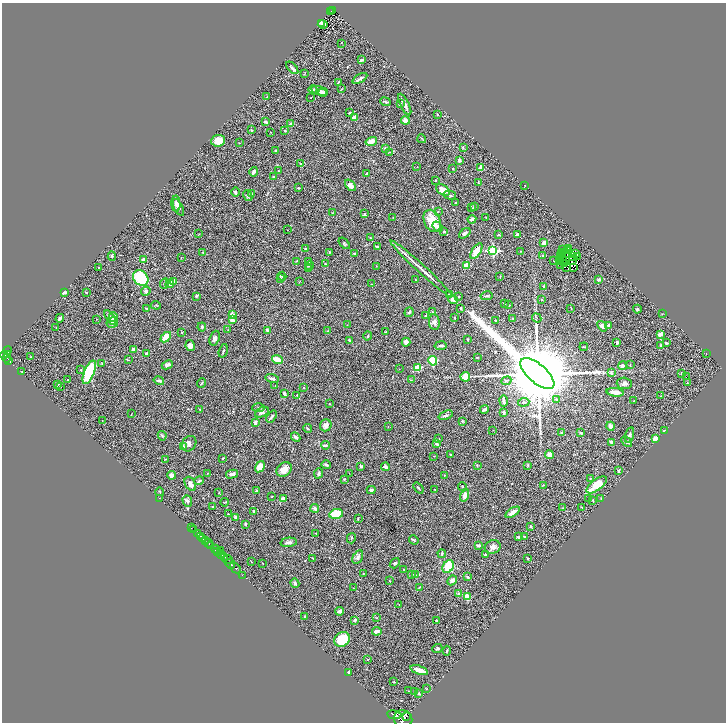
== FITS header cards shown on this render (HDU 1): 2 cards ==
NAXIS1  =                 1448
NAXIS2  =                 1440

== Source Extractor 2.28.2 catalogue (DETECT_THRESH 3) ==
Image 1448 x 1440 px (HDU 1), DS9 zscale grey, zoomed out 1/2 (1 PNG px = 2 x 2 image px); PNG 728 x 724 px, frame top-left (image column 1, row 1439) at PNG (2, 3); each listed source drawn as its Kron ellipse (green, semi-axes under 4 px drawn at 4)
Background 0.727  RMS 0.057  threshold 0.17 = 3 sigma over >= 5 px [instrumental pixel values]
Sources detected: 426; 44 cannot appear on this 1/2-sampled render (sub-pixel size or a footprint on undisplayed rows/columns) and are neither listed nor drawn; the other 382 listed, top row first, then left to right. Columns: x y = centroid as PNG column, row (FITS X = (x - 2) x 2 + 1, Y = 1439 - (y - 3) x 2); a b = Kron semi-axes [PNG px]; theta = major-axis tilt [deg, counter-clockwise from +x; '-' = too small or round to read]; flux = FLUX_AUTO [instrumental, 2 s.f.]
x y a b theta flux
333 10 3 2 - 21
331 11 2 1 - 12
321 23 3 2 - 13
323 24 5 3 - 36
341 43 2 1 - 11
361 60 3 2 - 28
292 68 7 3 -46 23
304 74 4 2 - 8.4
360 78 8 2 32 27
338 82 4 2 - 11
341 89 2 2 - 5.8
313 90 4 3 - 16
319 91 8 4 -18 41
323 92 5 4 - 19
267 97 2 2 - 16
311 98 2 1 - 7.7
385 102 5 3 - 16
400 104 4 3 - 13
405 105 12 3 -63 51
350 112 3 2 - 11
437 114 2 2 - 8.3
355 118 4 3 - 81
405 120 4 4 - 57
265 122 3 2 - 32
291 124 3 2 - 120
251 130 4 2 - 5.8
285 131 2 2 - 17
271 132 2 1 - 3.9
422 139 4 2 - 5.8
218 141 7 6 - 120
371 141 6 4 18 77
239 143 2 2 - 4.5
463 147 3 3 - 10
385 148 4 3 - 16
275 151 2 2 - 18
389 152 2 2 - 4.6
459 160 3 3 - 31
301 164 4 2 - 11
417 167 2 2 - 3.6
481 168 3 2 - 88
453 169 2 2 - 8.5
278 171 2 2 - 8.7
254 172 5 2 - 57
366 174 3 2 - 28
273 177 2 2 - 13
435 180 2 2 - 5.8
478 182 2 2 - 6.9
351 185 6 4 -50 44
525 185 2 1 - 3.2
299 188 3 2 - 7.3
443 190 7 4 -32 94
236 192 5 3 - 13
251 194 3 2 - 11
450 195 6 4 -16 24
248 196 5 3 - 14
455 203 3 3 - 8.1
176 204 8 4 -87 27
474 206 3 3 - 10
178 207 9 4 -64 31
471 207 3 2 - 5.8
438 212 2 2 - 4.5
332 213 2 2 - 6.3
364 214 4 2 - 13
393 217 2 1 - 3.5
486 217 2 2 - 4
472 219 4 2 - 23
432 221 12 8 -66 200
438 227 6 4 -51 30
288 230 2 1 - 2.3
444 231 3 3 - 12
465 233 6 3 39 37
199 234 2 2 - 4.9
498 235 3 2 - 11
517 235 4 3 - 45
370 238 2 2 - 5.1
344 243 7 3 -46 14
544 243 4 3 - 54
377 247 3 2 - 11
568 248 2 1 - 3
305 249 3 2 - 12
563 249 2 2 - 19
567 250 2 1 - 0.6
476 251 9 4 57 140
493 251 3 3 - 1200
520 251 3 2 - 4.9
202 252 3 2 - 3.8
330 252 2 2 - 5.5
354 253 3 2 - 11
561 253 2 1 - 5
568 253 2 2 - 1.5
576 254 4 1 - 7.2
543 255 3 3 - 15
560 255 2 1 - 4.3
562 255 2 1 - 4.4
112 256 4 3 - 17
578 256 2 1 - 4.8
573 257 2 2 - 7
181 258 2 2 - 6.6
143 260 2 2 - 94
297 261 3 3 - 6.4
554 261 2 1 - 5.5
559 261 2 1 - 10
562 261 2 1 - 1.8
572 261 2 1 - 2.5
309 262 3 2 - 5.2
325 264 3 2 - 7.1
565 264 4 1 - 1.2
466 265 4 3 - 94
561 265 3 1 - 1.4
309 266 4 3 - 14
376 266 2 2 - 3.3
98 267 2 1 - 5
567 267 2 1 - 1.9
573 267 2 1 - 1
308 269 4 3 - 15
421 269 42 2 -42 190
282 276 4 3 - 18
500 276 2 2 - 5
141 278 8 7 - 480
280 278 3 2 - 9.2
415 279 3 2 - 4.7
599 280 4 3 - 16
174 281 3 3 - 63
299 282 4 2 - 6.4
165 283 5 3 - 17
170 284 4 3 - 110
372 284 2 1 - 3.2
544 287 3 2 - 15
146 291 5 4 - 28
86 292 2 2 - 9.2
65 293 3 2 - 43
449 295 3 3 - 10
196 296 3 2 - 16
486 296 6 3 11 13
459 297 3 2 - 5.2
453 299 5 4 - 41
542 300 3 2 - 6.5
504 304 4 2 - 6.6
156 305 5 2 - 7.7
509 305 3 2 - 4
146 308 3 2 - 8.9
461 308 3 2 - 11
571 308 3 2 - 4.4
637 309 4 4 - 15
409 312 5 3 - 16
432 312 2 2 - 7.1
232 314 2 2 - 170
662 314 3 2 - 3.8
426 316 3 3 - 13
113 317 5 4 - 35
455 317 3 2 - 7.6
60 318 4 3 - 27
110 318 8 4 -52 60
513 318 3 2 - 11
537 318 5 2 - 8.9
96 319 2 1 - 5.2
232 320 3 3 - 57
495 320 2 2 - 7.8
112 322 6 5 - 89
434 322 8 5 -84 40
347 325 3 2 - 3.9
602 326 6 3 -52 30
608 326 3 3 - 8
56 327 2 1 - 3.3
202 327 4 4 - 14
228 330 2 2 - 5.2
267 330 3 2 - 11
327 331 2 2 - 4.4
182 332 3 2 - 8.3
386 332 3 3 - 9
660 334 3 3 - 65
368 336 5 3 - 13
166 337 6 3 43 230
215 338 7 5 71 37
467 339 3 2 - 8.7
349 340 4 3 - 11
406 342 4 4 - 55
617 342 3 3 - 21
666 343 3 3 - 8.2
190 346 5 4 - 54
441 346 6 3 9 20
661 346 4 3 - 11
584 347 4 2 - 9.5
134 349 3 3 - 50
7 350 4 3 - 60
223 351 7 3 74 14
146 353 4 2 - 26
706 353 2 1 - 3.1
7 354 4 3 - 260
4 355 4 3 - 240
30 357 4 2 - 4.5
7 358 4 2 - 110
477 358 3 2 - 5.8
277 359 5 3 - 160
128 360 3 2 - 7.3
9 361 3 2 - 110
433 361 5 4 - 400
102 363 3 3 - 7.9
167 365 6 3 23 25
630 365 4 2 - 5.9
622 366 4 3 - 24
418 368 4 3 - 220
399 369 2 1 - 2.8
81 370 2 2 - 5.3
22 372 2 1 - 3.4
89 372 12 5 68 650
611 373 4 3 - 16
681 373 3 2 - 8.9
537 374 21 9 -41 180000
465 377 5 4 - 140
686 377 2 1 - 20
272 379 7 3 -15 23
67 380 2 2 - 19
411 380 4 2 - 6.4
159 381 5 3 - 16
506 381 5 3 - 14
202 383 5 2 - 10
624 383 7 6 - 37
687 383 4 2 - 8.4
58 384 3 2 - 5.8
275 386 3 2 - 5.3
60 387 2 2 - 4.8
304 388 2 2 - 14
615 392 8 3 -6 91
284 393 4 2 - 27
297 395 3 2 - 4
661 396 2 1 - 3.9
556 399 3 3 - 14
504 401 5 2 - 30
634 401 2 1 - 4.8
524 402 6 3 5 19
329 404 2 2 - 4.9
258 408 6 3 2 14
200 409 3 2 - 4.7
484 409 4 2 - 38
262 412 7 4 28 39
503 412 3 3 - 24
131 414 3 2 - 3.9
446 415 7 3 20 25
272 417 6 3 54 16
102 421 2 1 - 3.4
462 421 2 2 - 17
255 422 3 3 - 31
326 425 6 5 - 44
388 426 2 2 - 3.6
610 426 4 4 - 40
308 428 5 2 - 11
493 430 2 1 - 2.9
664 431 3 2 - 9.7
562 433 3 2 - 13
581 433 3 3 - 21
629 435 8 4 74 26
162 436 5 3 - 12
296 437 5 3 - 26
439 439 2 2 - 4
655 439 4 3 - 76
627 441 6 3 -42 21
611 442 3 2 - 48
189 444 8 6 55 40
437 444 4 3 - 12
325 445 4 3 - 25
183 446 2 2 - 72
450 454 2 2 - 5.3
549 455 4 4 - 48
434 456 2 1 - 3.3
223 458 3 2 - 8.6
165 459 3 2 - 4.2
326 465 5 3 - 17
528 465 3 3 - 7.4
361 466 3 2 - 11
477 466 3 2 - 4.8
260 467 6 4 58 100
385 467 4 3 - 30
284 469 8 6 38 93
619 471 4 3 - 13
208 473 3 2 - 4.7
319 473 5 3 - 23
349 473 2 1 - 3.3
232 474 6 4 13 41
171 475 4 4 - 41
444 475 3 2 - 3.7
590 478 2 2 - 5.5
344 479 4 3 - 9.1
199 481 5 3 - 17
190 484 7 5 -60 45
543 485 3 2 - 6.3
597 485 12 5 37 230
463 487 4 2 - 9.9
418 488 6 2 -52 14
435 489 2 2 - 4
256 490 3 2 - 11
371 490 4 3 - 19
160 492 4 2 - 7.2
219 493 3 2 - 5.2
465 495 6 3 75 66
272 496 3 2 - 4.2
159 498 2 1 - 3
283 498 3 3 - 67
589 498 3 2 - 9.2
601 499 3 3 - 11
592 500 3 3 - 8.2
187 501 6 4 -70 19
225 502 4 2 - 4.3
212 507 3 3 - 11
582 507 3 2 - 5.1
315 508 4 4 - 24
563 508 3 2 - 4.3
254 511 4 3 - 15
513 512 8 3 31 84
228 514 2 1 - 5
336 514 7 5 12 320
235 517 3 3 - 30
358 518 3 2 - 5.3
245 524 3 3 - 21
531 526 3 2 - 8.7
191 528 2 1 - 50
194 529 3 1 - 11
316 533 2 2 - 5.5
198 534 3 2 - 140
524 536 2 2 - 16
201 537 2 1 - 190
519 537 4 3 - 11
203 538 3 2 - 610
351 538 5 2 - 9.6
414 540 5 2 - 11
205 541 3 2 - 270
289 542 8 4 5 32
209 543 4 2 - 560
211 545 3 2 - 970
478 545 4 2 - 30
493 547 8 6 21 63
215 549 4 3 - 430
221 551 3 2 - 120
217 552 3 1 - 27
442 554 4 2 - 11
221 555 4 2 - 160
485 555 3 3 - 15
225 557 4 2 - 300
358 557 7 4 60 29
313 558 3 2 - 8.9
227 559 5 2 - 270
528 559 3 2 - 14
251 561 2 2 - 4.5
263 563 2 2 - 4.1
395 563 5 3 - 14
230 564 5 2 - 920
448 566 7 5 57 340
235 568 6 3 -42 680
404 570 2 2 - 5.4
363 574 3 1 - 4.5
412 574 3 2 - 4.9
242 575 2 1 - 19
415 575 3 2 - 5.9
468 577 4 3 - 14
452 580 5 4 - 42
389 581 2 2 - 3.7
295 583 4 3 - 19
419 587 3 2 - 6.6
353 588 2 2 - 2.5
458 594 2 2 - 64
467 597 4 3 - 160
399 604 2 1 - 2.5
340 611 4 3 - 30
304 616 3 2 - 7.1
377 618 3 2 - 4.7
355 620 3 3 - 24
437 620 2 2 - 10
377 631 4 3 - 39
342 639 8 7 - 350
437 649 5 3 - 16
447 651 5 3 - 11
367 660 3 2 - 4.1
419 670 9 3 -19 97
348 672 3 3 - 9.6
394 682 3 2 - 5.8
426 688 4 2 - 4.5
409 691 3 2 - 4.3
414 691 3 2 - 5.8
419 694 3 2 - 16
394 715 7 4 -8 1800
407 716 2 2 - 260
403 719 9 8 - 3900
At the frame edge (FLAGS 8, measured only in part): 1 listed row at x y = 403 719
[44 sub-pixel or undisplayed-footprint detections neither listed nor drawn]